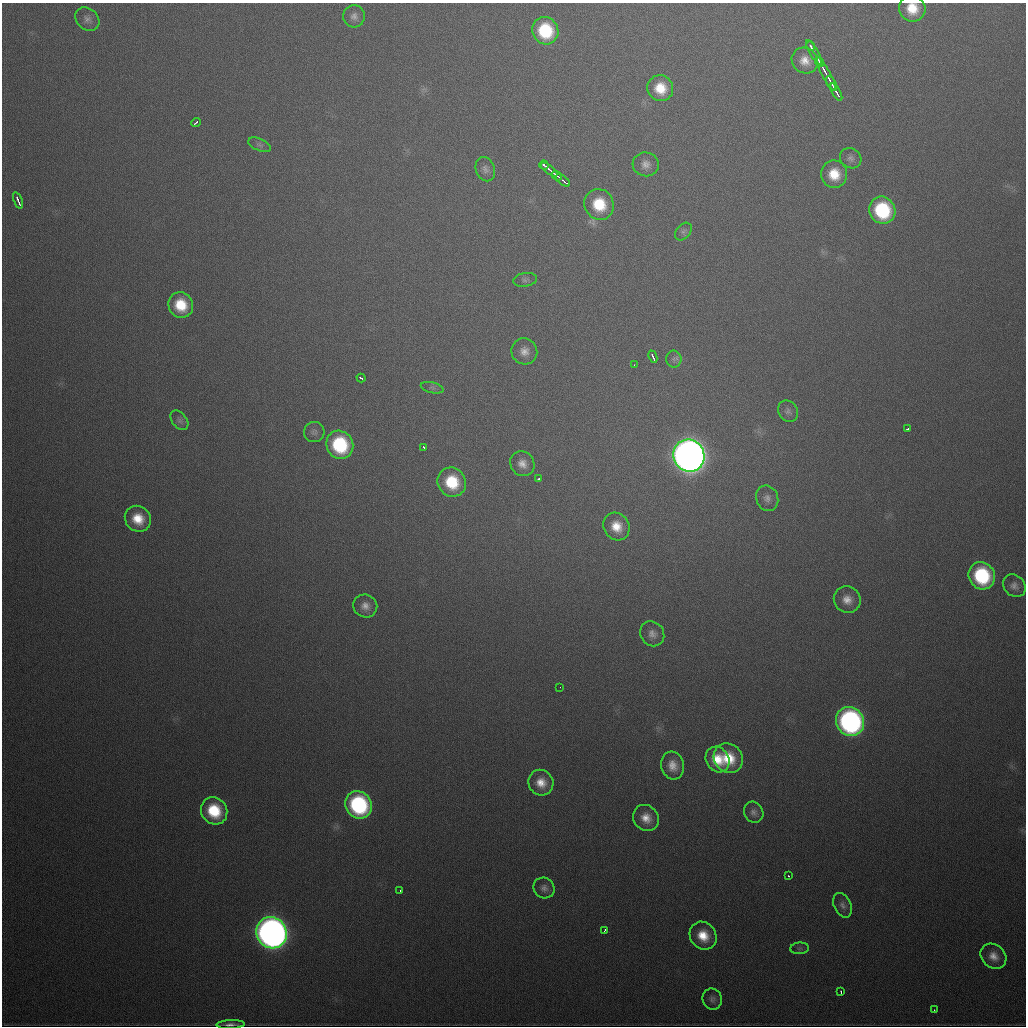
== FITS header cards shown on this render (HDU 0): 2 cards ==
NAXIS1  =                 1024
NAXIS2  =                 1024

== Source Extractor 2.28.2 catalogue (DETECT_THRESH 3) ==
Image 1024 x 1024 px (HDU 0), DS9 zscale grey, 1 PNG px = 1 image px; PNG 1028 x 1028 px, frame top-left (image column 1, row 1024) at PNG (2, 3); each listed source drawn as its Kron ellipse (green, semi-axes under 4 px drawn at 4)
Background 562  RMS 19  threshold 55.8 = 3 sigma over >= 5 px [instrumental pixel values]
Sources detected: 75; all 75 listed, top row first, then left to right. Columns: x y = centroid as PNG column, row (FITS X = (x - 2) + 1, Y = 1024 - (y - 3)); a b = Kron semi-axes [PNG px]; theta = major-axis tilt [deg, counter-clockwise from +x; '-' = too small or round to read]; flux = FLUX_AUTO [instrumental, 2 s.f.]
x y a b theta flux
912 9 13 13 - 3.0e+04
354 16 11 10 - 7.3e+03
87 19 13 10 -41 7.4e+03
545 31 14 13 - 7.5e+04
810 46 4 2 - 2.4e+03
814 52 14 2 -59 7.0e+03
805 61 13 12 - 1.6e+04
819 62 5 3 - 4.2e+03
826 74 19 2 -62 1.4e+04
831 83 8 2 -62 4.1e+03
660 88 13 12 - 3.1e+04
836 92 10 3 -60 6.3e+03
196 122 5 2 - 3.2e+03
260 145 12 6 -23 4.5e+03
851 158 11 9 -35 6.2e+03
646 164 13 12 - 1.0e+04
544 165 5 3 - 3.4e+03
485 169 12 9 -68 7.4e+03
549 169 10 2 -37 5.5e+03
834 174 14 13 - 3.1e+04
557 176 5 3 - 1.1e+04
563 180 8 2 -38 7.1e+03
18 200 8 3 -68 5.9e+03
599 204 15 14 - 5.0e+04
882 210 14 13 - 1.0e+05
683 231 10 7 49 4.3e+03
525 280 12 7 9 4.3e+03
181 305 13 12 - 4.1e+04
524 351 13 12 - 1.2e+04
653 357 6 3 -66 4.5e+03
674 359 8 7 - 5.1e+03
634 365 3 2 - 1.5e+03
361 378 4 2 - 3.0e+03
432 388 11 5 -13 4.1e+03
788 411 11 9 -58 5.9e+03
179 420 11 7 -52 5.2e+03
907 429 3 3 - 2.1e+03
314 432 10 10 - 5.9e+03
340 445 14 13 - 1.0e+05
424 448 3 2 - 2.5e+03
689 456 16 15 - 2.0e+06
522 464 13 11 -54 1.2e+04
538 479 3 2 - 2.8e+03
452 482 15 14 - 5.7e+04
767 498 13 11 -70 8.8e+03
138 519 14 12 -42 2.8e+04
616 526 14 12 -55 2.4e+04
982 576 14 13 - 1.1e+05
1014 586 12 10 -43 7.7e+03
847 600 14 13 - 1.5e+04
365 606 12 11 - 1.1e+04
652 634 13 11 -52 9.6e+03
560 687 2 2 - 1.6e+03
850 721 15 14 - 4.0e+05
728 758 15 14 - 3.9e+04
717 759 13 11 -56 3.0e+04
673 766 14 11 -75 1.6e+04
541 783 13 12 - 1.9e+04
358 805 14 13 - 1.7e+05
214 811 14 12 -54 5.6e+04
754 812 11 9 -63 6.4e+03
646 818 14 12 -45 1.7e+04
788 876 3 2 - 1.8e+03
544 888 11 10 - 6.8e+03
400 891 3 2 - 5.9e+03
843 905 13 8 -64 7.0e+03
605 930 4 2 - 2.2e+03
272 933 16 15 - 1.3e+06
703 936 14 13 - 2.9e+04
800 948 9 6 6 3.6e+03
993 956 14 11 -43 1.4e+04
841 992 4 2 - 2.7e+03
712 999 11 9 -67 6.0e+03
934 1010 3 2 - 2.3e+03
230 1024 14 4 3 6.1e+03
At the frame edge (FLAGS 8, measured only in part): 2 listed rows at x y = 912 9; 230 1024